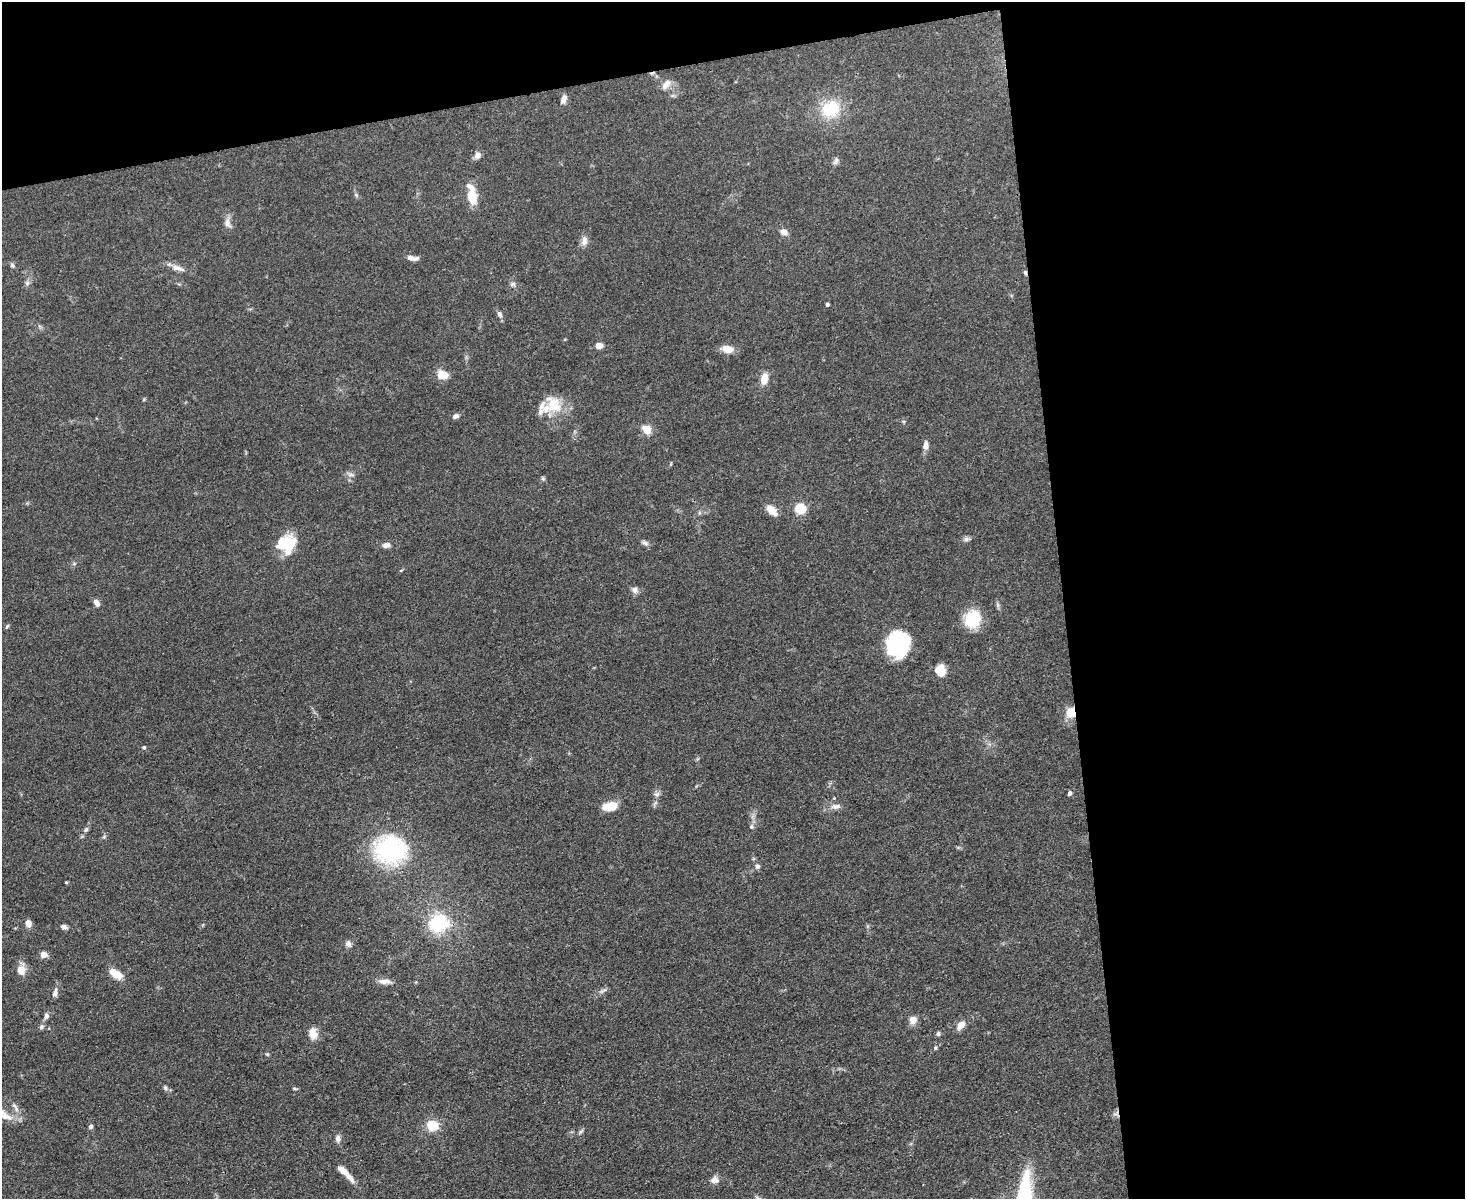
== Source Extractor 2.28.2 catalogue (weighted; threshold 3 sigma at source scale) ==
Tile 3 of 3 x 4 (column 3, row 1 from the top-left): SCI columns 3174-4636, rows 3593-4789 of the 4769 x 4789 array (HDU 1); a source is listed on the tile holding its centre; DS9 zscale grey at full resolution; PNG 1467 x 1201 px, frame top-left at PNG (2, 2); no overlay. Shown black and unused: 33% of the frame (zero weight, under 3 of 4 exposures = <1% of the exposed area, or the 3 px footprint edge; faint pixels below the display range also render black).
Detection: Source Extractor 2.28.2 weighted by HDU 2 'WHT'; one run over the whole footprint, this tile lists its part. Background 0.0657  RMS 0.0059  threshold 0.0265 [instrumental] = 3 sigma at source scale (4.5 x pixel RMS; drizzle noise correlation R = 1.50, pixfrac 1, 0.05/0.05 arcsec/px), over >= 5 px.
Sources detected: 90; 4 inside a brighter object's white glare — not listed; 6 inside a brighter listed object's ellipse — not listed separately; the other 80 listed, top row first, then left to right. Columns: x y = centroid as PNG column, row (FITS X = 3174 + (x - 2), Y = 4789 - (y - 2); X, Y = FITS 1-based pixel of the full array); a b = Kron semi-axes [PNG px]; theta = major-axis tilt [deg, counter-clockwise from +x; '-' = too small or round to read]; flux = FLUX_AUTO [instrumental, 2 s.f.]
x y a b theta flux
666 84 16 9 51 4.4
564 99 10 6 71 3.1
831 109 25 21 27 24
477 155 8 7 - 3
836 161 12 5 65 1.8
356 195 7 4 -46 1
472 197 19 10 -77 11
227 223 12 8 -74 3.7
784 232 7 6 - 4.7
584 241 13 8 79 3.4
412 258 13 5 -7 3.1
12 265 7 5 -68 1.2
178 268 20 7 -18 4.5
1025 273 6 4 -87 0.94
27 283 6 6 - 1.5
513 284 7 6 - 1.5
827 304 4 3 - 1.3
499 314 10 6 -62 1.9
599 346 6 5 - 5.1
727 349 14 9 -11 5.9
442 375 11 9 -10 8.1
764 378 12 7 77 7.1
554 405 27 18 -53 15
456 416 8 6 24 1.7
647 429 9 8 - 7.2
926 445 10 7 85 3.3
671 464 6 3 70 0.57
351 475 10 4 0 1.6
543 478 6 4 -1 0.89
800 508 5 5 - 48
772 510 15 8 -44 5.9
966 539 8 6 2 1.6
281 543 19 13 85 11
645 543 10 5 -19 1.6
386 545 11 7 11 2.7
401 570 5 3 - 0.54
635 590 9 8 - 2.5
97 603 7 5 -58 3.8
972 619 17 15 70 24
7 626 6 4 46 0.79
899 641 26 16 -70 27
940 670 13 10 -79 8.2
1071 713 11 10 - 8.3
144 747 5 4 - 0.82
1069 793 4 4 - 2.3
656 794 9 6 25 1.7
610 806 16 9 12 9.9
836 806 14 7 6 3.2
751 827 7 6 - 1.3
86 830 8 5 62 1.5
390 850 40 35 -11 65
757 866 7 7 - 1.7
66 882 4 3 - 0.62
28 923 9 7 -75 2.9
439 923 24 20 16 31
64 927 9 5 -14 1.9
348 944 8 7 - 2.2
44 955 8 7 - 3.3
21 970 13 10 85 6
116 974 16 8 -34 8.4
384 981 18 6 -1 3.7
55 993 13 6 78 2.6
46 1016 7 6 - 2
913 1020 7 6 - 6.2
961 1025 11 7 45 4.9
41 1027 7 6 - 1.3
313 1033 13 9 -79 6.7
938 1034 6 5 - 1.2
935 1048 5 5 - 0.96
267 1054 5 5 - 0.74
165 1088 7 5 -54 1.4
294 1089 7 3 -9 0.72
15 1107 17 6 -57 3.1
6 1116 23 10 -27 8.3
432 1125 11 10 - 12
91 1126 5 5 - 1.4
581 1131 8 4 48 1.1
338 1138 9 7 -81 2.5
348 1176 23 8 -48 5.8
715 1180 11 10 - 3.3
Overlapping masked pixels (flux is a lower limit): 2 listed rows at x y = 1025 273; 1071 713
Isophote crosses this tile's border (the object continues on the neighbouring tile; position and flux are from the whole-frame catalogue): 1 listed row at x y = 6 1116